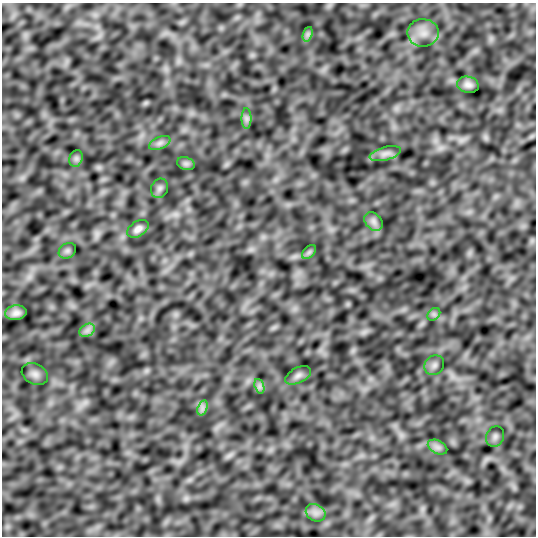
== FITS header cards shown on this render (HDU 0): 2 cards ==
NAXIS1  =                  534
NAXIS2  =                  534

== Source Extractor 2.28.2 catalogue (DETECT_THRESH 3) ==
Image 534 x 534 px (HDU 0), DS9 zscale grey, 1 PNG px = 1 image px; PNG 538 x 538 px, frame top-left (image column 1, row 534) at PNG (2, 3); each listed source drawn as its Kron ellipse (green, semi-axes under 4 px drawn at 4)
Background -7.48e-04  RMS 0.019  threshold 0.057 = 3 sigma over >= 5 px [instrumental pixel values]
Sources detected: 24; all 24 listed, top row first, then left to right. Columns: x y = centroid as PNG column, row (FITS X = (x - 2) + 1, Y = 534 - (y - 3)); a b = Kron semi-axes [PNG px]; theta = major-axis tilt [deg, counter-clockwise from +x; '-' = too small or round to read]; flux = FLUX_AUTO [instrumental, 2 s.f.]
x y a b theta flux
423 33 16 13 -1 18
308 34 7 4 71 3.3
468 85 11 8 -12 6.9
246 119 10 5 -90 4.1
160 143 11 6 24 5.1
385 154 16 6 15 7.1
76 158 8 6 70 3.8
186 164 9 6 -17 3.8
159 188 10 8 61 4.6
374 221 10 8 -46 5.8
138 229 12 7 34 7
67 251 9 7 32 3.6
309 252 8 5 45 3.1
16 313 11 7 7 8.1
434 314 7 5 45 3.3
87 330 8 6 31 4.9
434 365 10 9 - 5.7
35 374 14 10 -27 7
298 375 14 7 27 5.6
259 386 7 4 -72 3.5
202 408 8 4 72 4.1
495 437 10 8 64 4.9
438 447 10 6 -26 5.4
316 513 10 8 -32 7.5